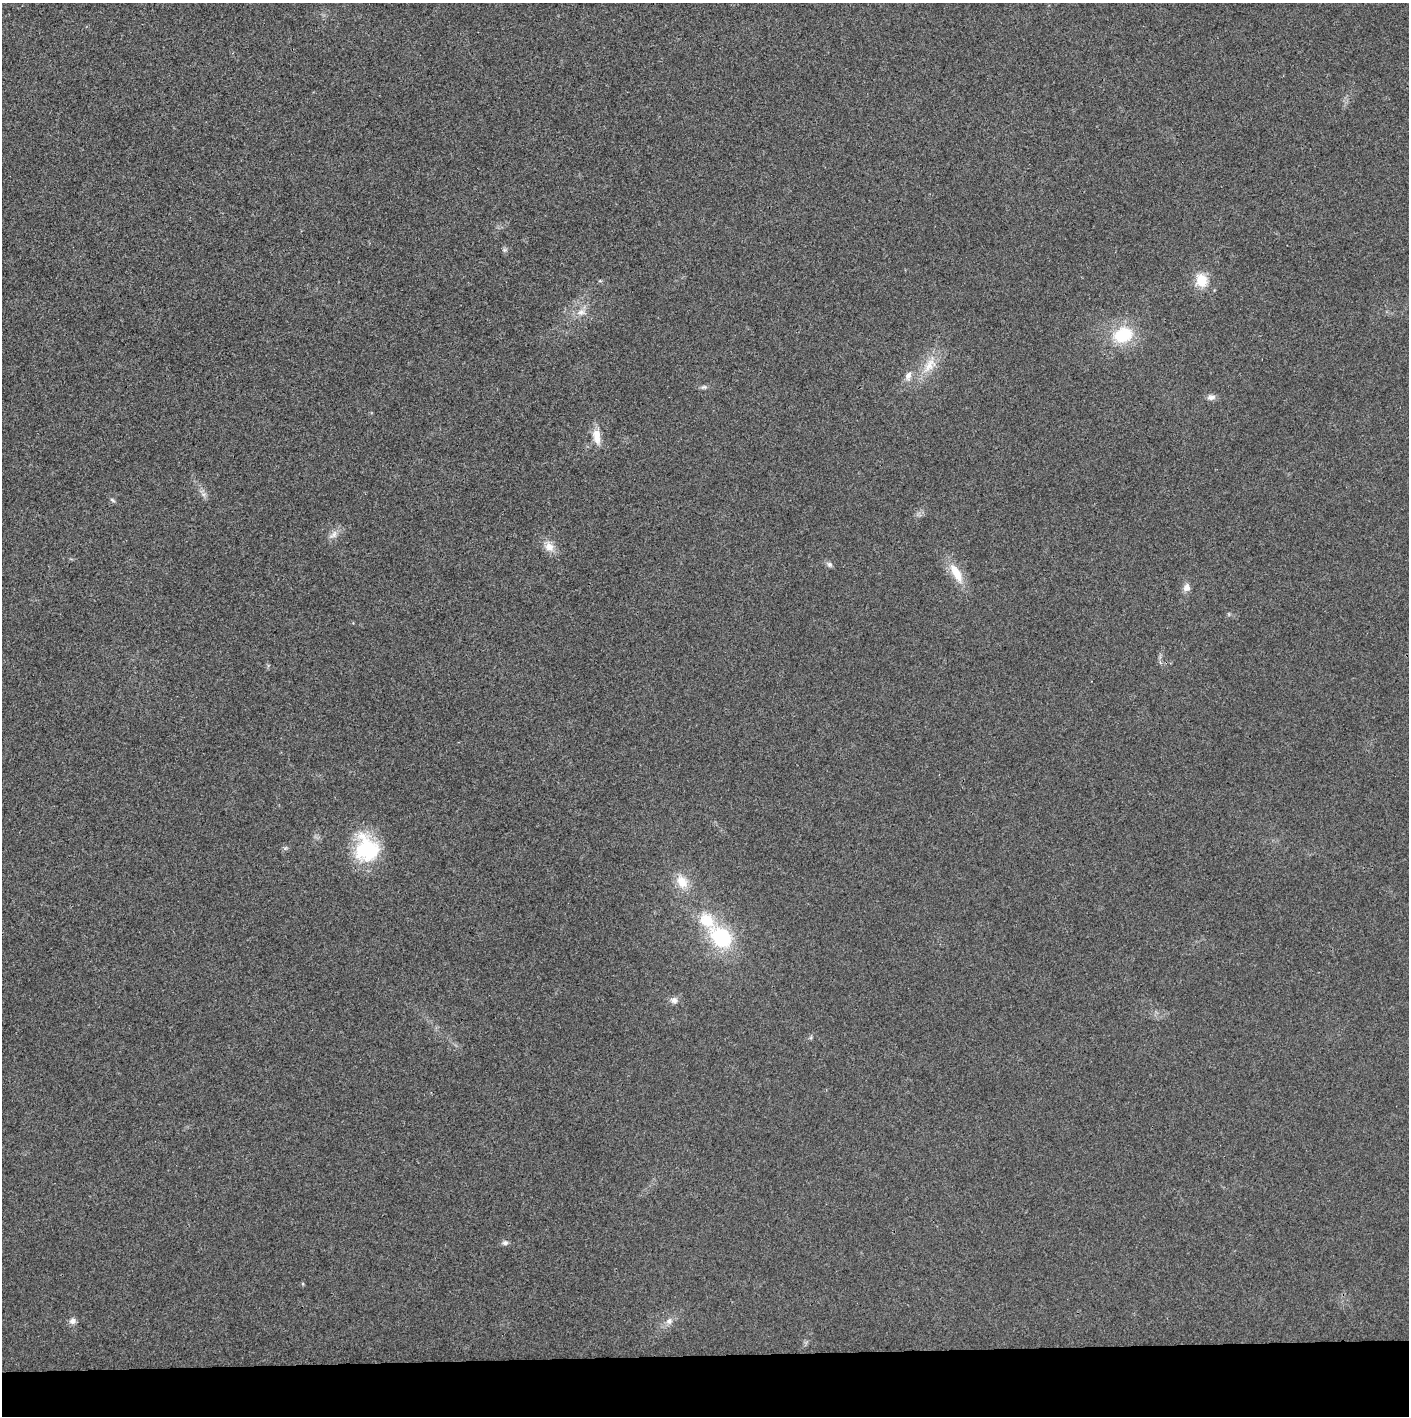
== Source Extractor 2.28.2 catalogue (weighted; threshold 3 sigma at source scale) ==
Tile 8 of 3 x 3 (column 2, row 3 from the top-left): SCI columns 1408-2814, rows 1-1414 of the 4224 x 4243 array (HDU 1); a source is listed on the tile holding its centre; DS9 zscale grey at full resolution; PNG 1411 x 1418 px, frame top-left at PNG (2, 3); no overlay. Shown black and unused: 4% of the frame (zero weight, under 3 of 4 exposures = <1% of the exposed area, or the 3 px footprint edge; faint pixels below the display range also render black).
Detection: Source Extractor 2.28.2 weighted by HDU 2 'WHT'; one run over the whole footprint, this tile lists its part. Background 0.0247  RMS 0.006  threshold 0.0272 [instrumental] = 3 sigma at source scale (4.5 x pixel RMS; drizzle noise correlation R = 1.50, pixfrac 1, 0.05/0.05 arcsec/px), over >= 5 px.
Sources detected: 22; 1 inside a brighter listed object's ellipse — not listed separately; the other 21 listed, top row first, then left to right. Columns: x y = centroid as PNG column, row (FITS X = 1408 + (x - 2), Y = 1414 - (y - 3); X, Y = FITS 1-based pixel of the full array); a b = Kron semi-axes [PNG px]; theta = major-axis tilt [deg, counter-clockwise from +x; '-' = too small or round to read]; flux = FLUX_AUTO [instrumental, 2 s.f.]
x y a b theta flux
1201 280 13 12 - 13
581 312 11 8 23 3.9
1123 335 28 20 16 24
929 365 26 13 51 12
908 376 13 8 71 3.7
704 387 9 5 9 1.4
1211 397 11 7 6 2.7
597 436 19 9 -83 7.5
112 500 7 4 -37 1.1
333 534 16 7 44 3.7
549 547 15 12 -55 5.9
829 564 7 6 - 1.6
956 573 29 11 -61 12
1186 587 11 9 70 3.2
367 849 32 27 -72 42
682 882 18 13 -59 10
721 937 26 19 -40 43
674 1000 10 8 -12 2.8
505 1243 8 6 2 1.7
73 1321 9 8 - 2.5
669 1321 10 8 46 3.1
Unlisted compact peaks at least as high as the median listed source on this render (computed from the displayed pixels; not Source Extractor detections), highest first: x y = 285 848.